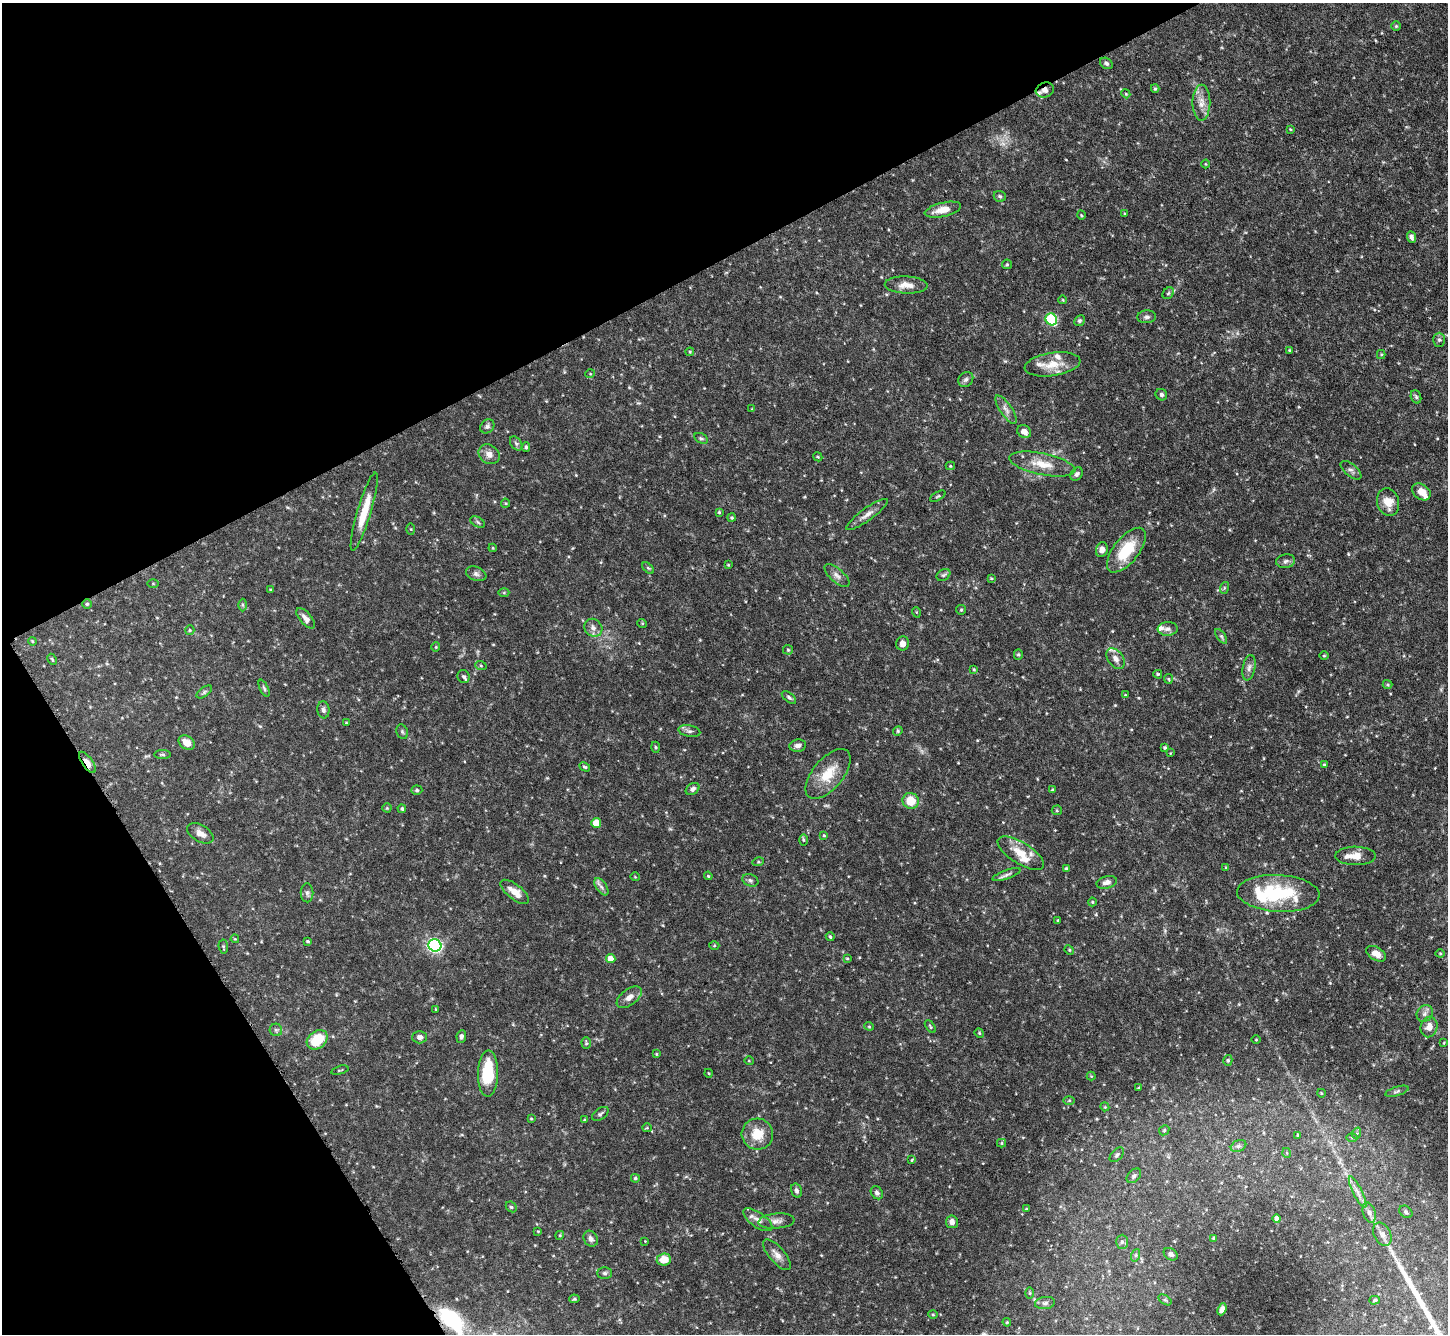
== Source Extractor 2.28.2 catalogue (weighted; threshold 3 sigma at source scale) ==
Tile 5 of 4 x 4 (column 1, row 2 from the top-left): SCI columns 5-1450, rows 2962-4293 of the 5793 x 5783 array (HDU 1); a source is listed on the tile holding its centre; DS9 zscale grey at full resolution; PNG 1450 x 1336 px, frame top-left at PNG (2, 3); each listed source drawn as its Kron ellipse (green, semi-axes under 4 px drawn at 4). Shown black and unused: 28% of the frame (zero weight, under 4 of 8 exposures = <1% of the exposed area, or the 3 px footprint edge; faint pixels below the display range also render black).
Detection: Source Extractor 2.28.2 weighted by HDU 2 'WHT'; one run over the whole footprint, this tile lists its part. Background 0.112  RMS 0.0044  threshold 0.0178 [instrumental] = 3 sigma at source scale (4.09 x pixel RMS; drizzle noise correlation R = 1.36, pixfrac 0.8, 0.05/0.05 arcsec/px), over >= 5 px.
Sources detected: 233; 2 too faint to see at this stretch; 1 inside a brighter object's white glare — neither listed nor drawn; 9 inside a brighter listed object's ellipse — not listed separately; the other 221 listed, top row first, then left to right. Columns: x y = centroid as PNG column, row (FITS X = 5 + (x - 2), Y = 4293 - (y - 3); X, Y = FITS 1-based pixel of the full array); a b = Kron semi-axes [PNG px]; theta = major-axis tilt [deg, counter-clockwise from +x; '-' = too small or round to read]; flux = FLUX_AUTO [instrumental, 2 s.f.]
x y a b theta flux
1396 26 5 4 - 0.49
1106 63 7 5 -32 0.97
1155 89 4 4 - 0.51
1045 90 9 7 17 2.1
1126 94 4 3 - 0.39
1201 103 18 9 89 4
1290 129 4 3 - 0.37
1205 164 4 3 - 0.32
1000 196 6 5 - 0.81
943 210 18 7 13 4.9
1125 214 4 3 - 0.38
1081 215 5 3 - 0.38
1411 237 6 4 -67 1.3
1007 264 5 4 - 0.49
906 285 21 8 -2 4
1168 293 6 5 - 0.66
1063 300 4 2 - 0.29
1147 317 9 6 5 1.2
1051 319 6 5 - 37
1079 321 6 5 - 0.71
1439 340 7 6 - 0.92
1290 350 3 3 - 0.51
690 352 4 4 - 0.41
1381 355 4 4 - 0.46
1052 364 28 11 8 8
590 374 5 3 - 0.33
966 379 8 7 - 1.2
1161 395 6 5 - 0.85
1416 397 7 5 -71 0.74
752 409 4 4 - 0.34
1006 410 16 6 -56 2.3
487 426 8 6 46 1.1
1024 432 7 6 - 2.4
701 438 7 5 -28 0.71
516 443 8 5 -55 0.84
526 447 5 3 - 0.57
489 454 11 9 -36 2.7
818 457 5 3 - 0.45
1042 464 34 10 -11 8.6
950 466 4 4 - 0.42
1351 470 12 6 -41 1.3
1077 474 7 5 54 1.1
1421 492 10 7 -38 4.1
938 496 8 2 29 0.45
1388 502 14 11 -73 5.5
505 503 4 4 - 0.42
364 511 41 7 73 9.3
719 512 4 4 - 0.46
867 514 25 6 35 2.9
732 518 4 4 - 0.57
478 522 8 5 -29 0.78
411 529 6 4 -88 0.48
493 548 4 4 - 0.37
1102 550 7 6 - 2.1
1126 550 27 12 51 16
1286 561 9 7 12 1.3
728 565 3 3 - 0.37
648 568 7 4 -44 0.61
476 574 11 6 -21 1.3
837 575 15 6 -42 2.1
943 575 7 5 33 0.84
991 578 4 3 - 0.37
153 583 5 4 - 0.36
1224 588 6 4 72 0.5
270 590 4 3 - 0.39
504 593 5 3 - 0.4
87 604 4 4 - 0.59
243 605 6 4 -89 0.58
961 610 5 4 - 0.5
916 612 5 3 - 0.35
306 618 12 6 -50 2.1
642 623 5 3 - 0.35
593 628 9 8 - 2.1
1168 629 10 7 4 1.7
190 630 5 4 - 0.54
1221 636 8 4 -55 0.84
32 641 4 3 - 0.35
903 643 7 6 - 2.3
436 647 4 4 - 0.37
788 650 5 4 - 0.5
1018 654 5 4 - 0.57
1324 656 4 3 - 0.39
52 659 6 3 -62 0.48
1116 659 11 7 -54 2.1
481 666 6 4 -20 0.54
1249 668 13 6 80 1.8
974 669 4 3 - 0.41
1158 674 4 3 - 0.49
464 676 6 6 - 0.9
1168 679 5 4 - 0.47
1388 684 5 4 - 0.53
264 688 9 4 -64 0.74
204 692 9 4 36 0.89
1125 695 4 3 - 0.31
789 697 8 4 -38 0.96
323 710 8 6 -84 1.2
346 723 3 3 - 0.37
689 731 11 5 -10 1.3
898 731 5 4 - 0.53
402 732 7 5 -69 0.79
187 743 9 6 -39 3.4
798 746 8 6 9 1.6
655 747 5 3 - 0.43
1165 747 4 3 - 0.58
1170 753 4 2 - 0.26
162 754 8 4 -1 0.64
87 762 12 5 -55 2.9
1324 765 4 3 - 0.51
585 767 6 4 -29 0.63
828 774 30 15 50 10
693 789 7 5 35 1.3
417 790 5 4 - 0.63
1052 790 4 4 - 0.48
911 801 8 7 - 7.6
387 808 4 4 - 0.42
402 809 4 4 - 0.69
1057 810 5 5 - 0.54
596 823 5 5 - 7.7
200 833 14 8 -30 2.9
824 835 4 4 - 0.4
803 840 5 3 - 0.48
1021 853 26 10 -32 7.3
1356 856 20 9 -1 4.8
758 862 6 4 17 0.57
1226 867 3 3 - 0.37
1066 869 3 3 - 0.86
1006 875 15 4 19 1.4
708 876 4 3 - 0.45
635 877 5 3 - 0.29
750 880 8 6 -22 1.1
1107 882 10 6 14 2.2
601 887 10 5 -55 1.5
515 892 17 7 -38 4.9
307 893 9 6 -90 1.2
1278 893 41 18 -3 30
1092 902 4 4 - 0.47
1058 920 3 2 - 0.33
830 937 4 3 - 0.51
235 939 4 3 - 0.33
308 941 4 3 - 0.47
435 945 6 6 - 80
714 946 5 3 - 0.36
223 947 7 4 -84 0.64
1069 950 5 4 - 0.48
1440 953 4 4 - 0.41
1376 954 11 6 -29 3.4
847 958 4 3 - 0.48
611 959 5 4 - 5.1
629 997 14 8 37 2.7
436 1009 4 3 - 0.38
1425 1013 9 7 49 1.6
869 1026 4 4 - 0.47
930 1026 7 4 -54 0.61
1429 1027 10 8 76 3.3
276 1030 6 6 - 0.81
979 1033 5 4 - 0.53
461 1036 6 4 82 1
420 1037 7 6 - 1.8
317 1040 11 8 38 13
1256 1040 5 3 - 0.36
586 1043 6 4 -88 0.58
1444 1043 3 3 - 0.34
656 1054 4 4 - 0.36
1228 1060 5 4 - 0.59
749 1061 5 3 - 0.3
340 1070 9 2 16 0.37
708 1073 4 3 - 0.33
488 1074 23 10 88 18
1091 1076 4 4 - 0.38
1139 1088 3 3 - 0.38
1397 1091 12 4 17 1
1321 1093 4 3 - 0.32
1069 1101 6 4 1 0.54
1105 1107 4 3 - 0.38
600 1114 9 5 36 0.94
531 1118 3 3 - 0.36
585 1120 4 3 - 0.52
647 1128 5 4 - 0.43
1164 1130 5 4 - 0.52
1357 1133 6 3 72 0.56
757 1134 16 15 - 7.9
1298 1135 4 3 - 0.38
1352 1137 6 4 -1 0.51
1002 1143 4 4 - 0.45
1238 1146 8 5 27 1.2
1287 1153 5 3 - 0.37
1117 1155 9 5 46 0.89
912 1160 4 3 - 0.38
1134 1176 8 6 46 0.98
635 1178 4 4 - 0.68
796 1191 7 5 -74 1.1
1357 1192 17 4 -64 2.3
877 1193 7 5 -53 1.1
511 1207 6 4 -43 0.56
1026 1209 4 3 - 0.34
1406 1212 7 5 -38 0.94
1369 1213 10 6 -73 1.7
1277 1218 4 4 - 2
758 1220 17 7 -35 2.8
776 1221 18 7 4 2.6
952 1222 6 6 - 2
538 1231 4 4 - 0.33
1382 1234 12 8 -64 2.5
560 1235 4 3 - 0.37
1213 1238 4 4 - 0.57
591 1239 8 6 -58 1.8
645 1241 2 2 - 0.22
1122 1242 7 6 - 1
1171 1254 7 5 -35 1.2
777 1255 19 8 -49 2.9
1136 1255 6 4 71 0.66
664 1259 7 6 - 6.1
605 1273 7 5 -1 1
1030 1293 5 3 - 0.45
574 1299 5 4 - 0.66
1165 1300 7 4 -36 0.59
1375 1300 5 4 - 0.52
1045 1303 10 6 8 1.3
1222 1309 6 4 67 1.6
933 1314 4 4 - 0.48
1007 1322 4 4 - 0.43
Overlapping masked pixels (flux is a lower limit): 2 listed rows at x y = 1045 90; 87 762